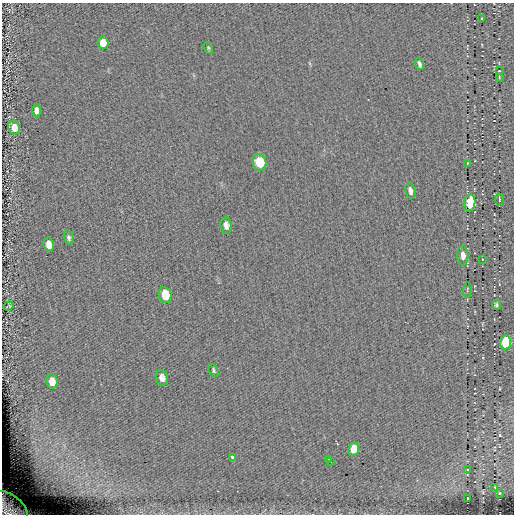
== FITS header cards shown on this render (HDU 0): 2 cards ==
NAXIS1  =                  512 / length of data axis 1
NAXIS2  =                  512 / length of data axis 2

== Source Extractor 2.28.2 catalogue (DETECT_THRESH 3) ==
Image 512 x 512 px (HDU 0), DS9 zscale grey, 1 PNG px = 1 image px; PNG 516 x 516 px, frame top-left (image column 1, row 512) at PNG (2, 3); each listed source drawn as its Kron ellipse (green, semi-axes under 4 px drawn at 4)
Background 0.0795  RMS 5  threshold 14.9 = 3 sigma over >= 5 px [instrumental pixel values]
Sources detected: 35; all 35 listed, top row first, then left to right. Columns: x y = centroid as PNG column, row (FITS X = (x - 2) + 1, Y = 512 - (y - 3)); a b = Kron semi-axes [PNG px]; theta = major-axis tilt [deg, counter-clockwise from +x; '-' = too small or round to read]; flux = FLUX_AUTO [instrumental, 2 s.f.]
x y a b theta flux
482 18 3 2 - 270
103 43 6 5 - 4900
208 48 6 4 -61 480
419 64 6 3 -69 980
499 71 3 3 - 270
499 77 3 2 - 220
36 111 6 4 -82 1700
14 128 7 6 - 3500
259 162 8 7 - 8300
467 163 4 2 - 290
410 191 8 5 -77 1500
499 199 6 2 -83 340
470 203 9 5 82 12000
226 225 8 5 -82 1600
69 238 7 5 -75 760
49 245 7 5 -81 3200
463 256 10 5 -87 2400
482 259 2 2 - 190
467 290 8 2 87 270
165 295 8 6 -81 11000
497 305 5 4 - 640
9 306 5 2 - 260
506 342 7 5 85 24000
213 370 6 4 -63 540
162 378 8 6 -72 2200
52 382 7 5 -81 4000
354 449 7 5 81 5800
233 457 4 3 - 3800
328 459 3 2 - 440
330 462 3 3 - 530
467 470 4 3 - 250
495 488 4 3 - 220
499 493 4 2 - 270
467 498 3 2 - 220
9 508 22 13 -38 6800
At the frame edge (FLAGS 8, measured only in part): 1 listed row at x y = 9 508